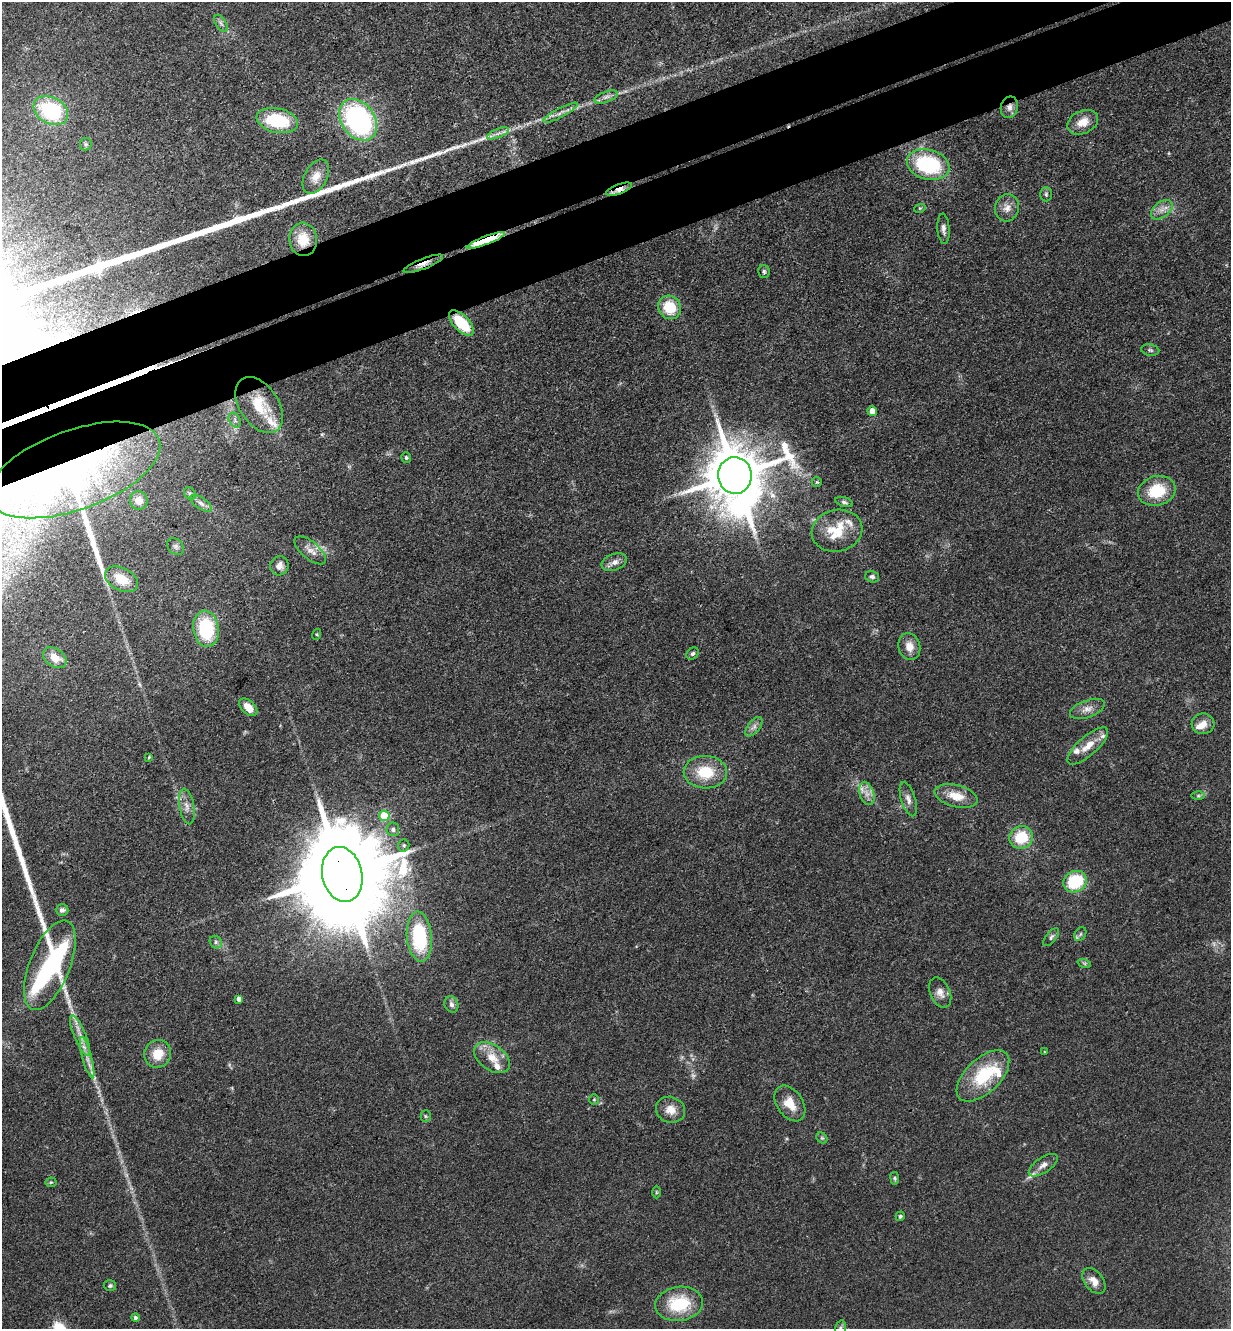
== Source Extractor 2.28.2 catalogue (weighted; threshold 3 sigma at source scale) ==
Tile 10 of 4 x 4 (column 2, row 3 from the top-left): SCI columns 1521-2749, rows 1385-2711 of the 5372 x 5421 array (HDU 1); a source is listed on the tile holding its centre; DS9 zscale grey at full resolution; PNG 1233 x 1331 px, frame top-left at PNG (2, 2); each listed source drawn as its Kron ellipse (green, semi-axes under 4 px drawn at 4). Shown black and unused: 8% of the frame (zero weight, under 3 of 4 exposures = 5% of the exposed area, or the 3 px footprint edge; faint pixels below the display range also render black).
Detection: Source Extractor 2.28.2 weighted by HDU 2 'WHT'; one run over the whole footprint, this tile lists its part. Background 0.0598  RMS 0.0054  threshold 0.0244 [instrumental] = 3 sigma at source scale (4.5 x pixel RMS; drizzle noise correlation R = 1.50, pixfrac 1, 0.05/0.05 arcsec/px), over >= 5 px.
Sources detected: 117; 3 too faint to see at this stretch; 1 inside a brighter object's white glare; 1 cosmic-ray / hot-pixel residue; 3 long thin detections or spike segments (spike, bleed or trail) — neither listed nor drawn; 11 inside a brighter listed object's ellipse — not listed separately; the other 98 listed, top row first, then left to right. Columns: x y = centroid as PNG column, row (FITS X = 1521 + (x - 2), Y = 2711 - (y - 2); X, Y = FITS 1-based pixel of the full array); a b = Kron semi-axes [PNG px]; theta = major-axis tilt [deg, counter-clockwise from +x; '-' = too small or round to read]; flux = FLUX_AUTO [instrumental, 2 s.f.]
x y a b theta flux
221 23 9 5 -57 1.7
606 97 12 5 21 2.3
1009 107 11 8 77 3.3
51 111 18 13 -29 43
561 113 19 4 28 3.3
358 120 23 16 -53 100
277 121 21 12 -12 31
1083 122 16 11 26 7.1
498 133 11 4 22 2.3
86 144 6 6 - 0.98
928 165 21 15 -16 48
316 176 18 11 62 6.5
619 189 14 4 20 4.9
1046 194 7 6 - 1.1
920 208 6 3 18 0.63
1007 208 13 12 - 4.7
1162 210 12 7 38 3.8
943 229 15 6 -86 2.5
303 239 17 13 -85 12
486 240 20 4 21 51
423 264 21 5 21 3.6
764 271 7 5 -78 1.2
670 307 12 11 - 18
461 323 16 7 -47 22
1150 350 9 5 -10 1.3
259 405 31 19 -56 20
872 411 5 5 - 7.6
235 420 8 5 -61 1.8
406 458 5 5 - 0.96
74 470 90 40 20 220
735 476 18 16 -81 4300
817 482 5 4 - 0.69
1157 491 19 15 15 20
190 494 7 5 -52 1.1
139 500 9 9 - 6.3
844 502 9 4 -16 1.2
201 503 12 5 -34 2.6
837 531 25 21 12 18
176 546 9 7 -45 1.8
310 550 19 8 -40 4.4
614 562 13 8 20 3.6
279 566 9 9 - 3.1
872 577 7 5 -13 1.4
121 579 18 11 -28 12
206 629 18 12 -82 34
317 634 5 3 - 0.62
909 646 14 11 -75 5.6
693 653 7 5 42 1.3
55 658 13 9 -35 7.3
248 707 11 6 -44 6.7
1087 709 18 8 20 4.4
1203 724 11 10 - 4.7
754 727 11 6 52 2.4
1088 746 26 9 42 8.1
149 757 4 2 - 0.49
705 772 22 16 -3 18
867 793 12 7 -73 4
956 796 22 11 -14 9.9
1198 796 6 4 0 0.98
908 799 18 7 -73 3.3
187 806 18 7 -80 4.1
384 816 5 5 - 23
393 829 7 6 - 1.7
1021 837 12 11 - 18
404 845 6 5 - 1
342 874 28 20 -78 15000
1075 882 12 10 26 28
62 910 6 5 - 1.7
1080 934 7 5 60 1.3
419 937 25 12 -84 42
1051 937 11 5 51 1.6
216 942 7 5 -49 1.4
1084 963 7 4 -18 0.91
50 965 47 20 68 130
940 993 16 10 -65 4.4
239 999 4 4 - 2.8
451 1004 8 6 -70 2.3
80 1036 22 6 -67 5
1044 1052 4 2 - 0.45
158 1054 14 13 - 10
87 1058 21 4 -75 4.6
492 1058 20 12 -36 9.7
983 1076 32 17 44 31
594 1099 5 4 - 0.74
790 1103 20 13 -56 9.3
670 1110 15 13 -21 6.5
426 1116 5 5 - 0.86
822 1138 6 4 -43 0.97
1043 1165 16 7 34 3.6
895 1178 6 4 -82 0.81
51 1182 5 5 - 0.77
656 1192 6 4 -89 0.72
900 1216 5 4 - 0.9
1094 1281 15 9 -51 5.9
110 1286 6 5 - 1.1
679 1304 24 17 7 26
135 1318 4 4 - 1.6
840 1328 7 5 73 1.1
Overlapping masked pixels (flux is a lower limit): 8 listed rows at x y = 1009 107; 619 189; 486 240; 423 264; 461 323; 74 470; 342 874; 50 965
Isophote crosses this tile's border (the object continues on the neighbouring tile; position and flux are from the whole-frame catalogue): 1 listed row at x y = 840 1328
Unlisted compact peaks at least as high as the median listed source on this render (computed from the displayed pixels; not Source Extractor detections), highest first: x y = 412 162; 388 170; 426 157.